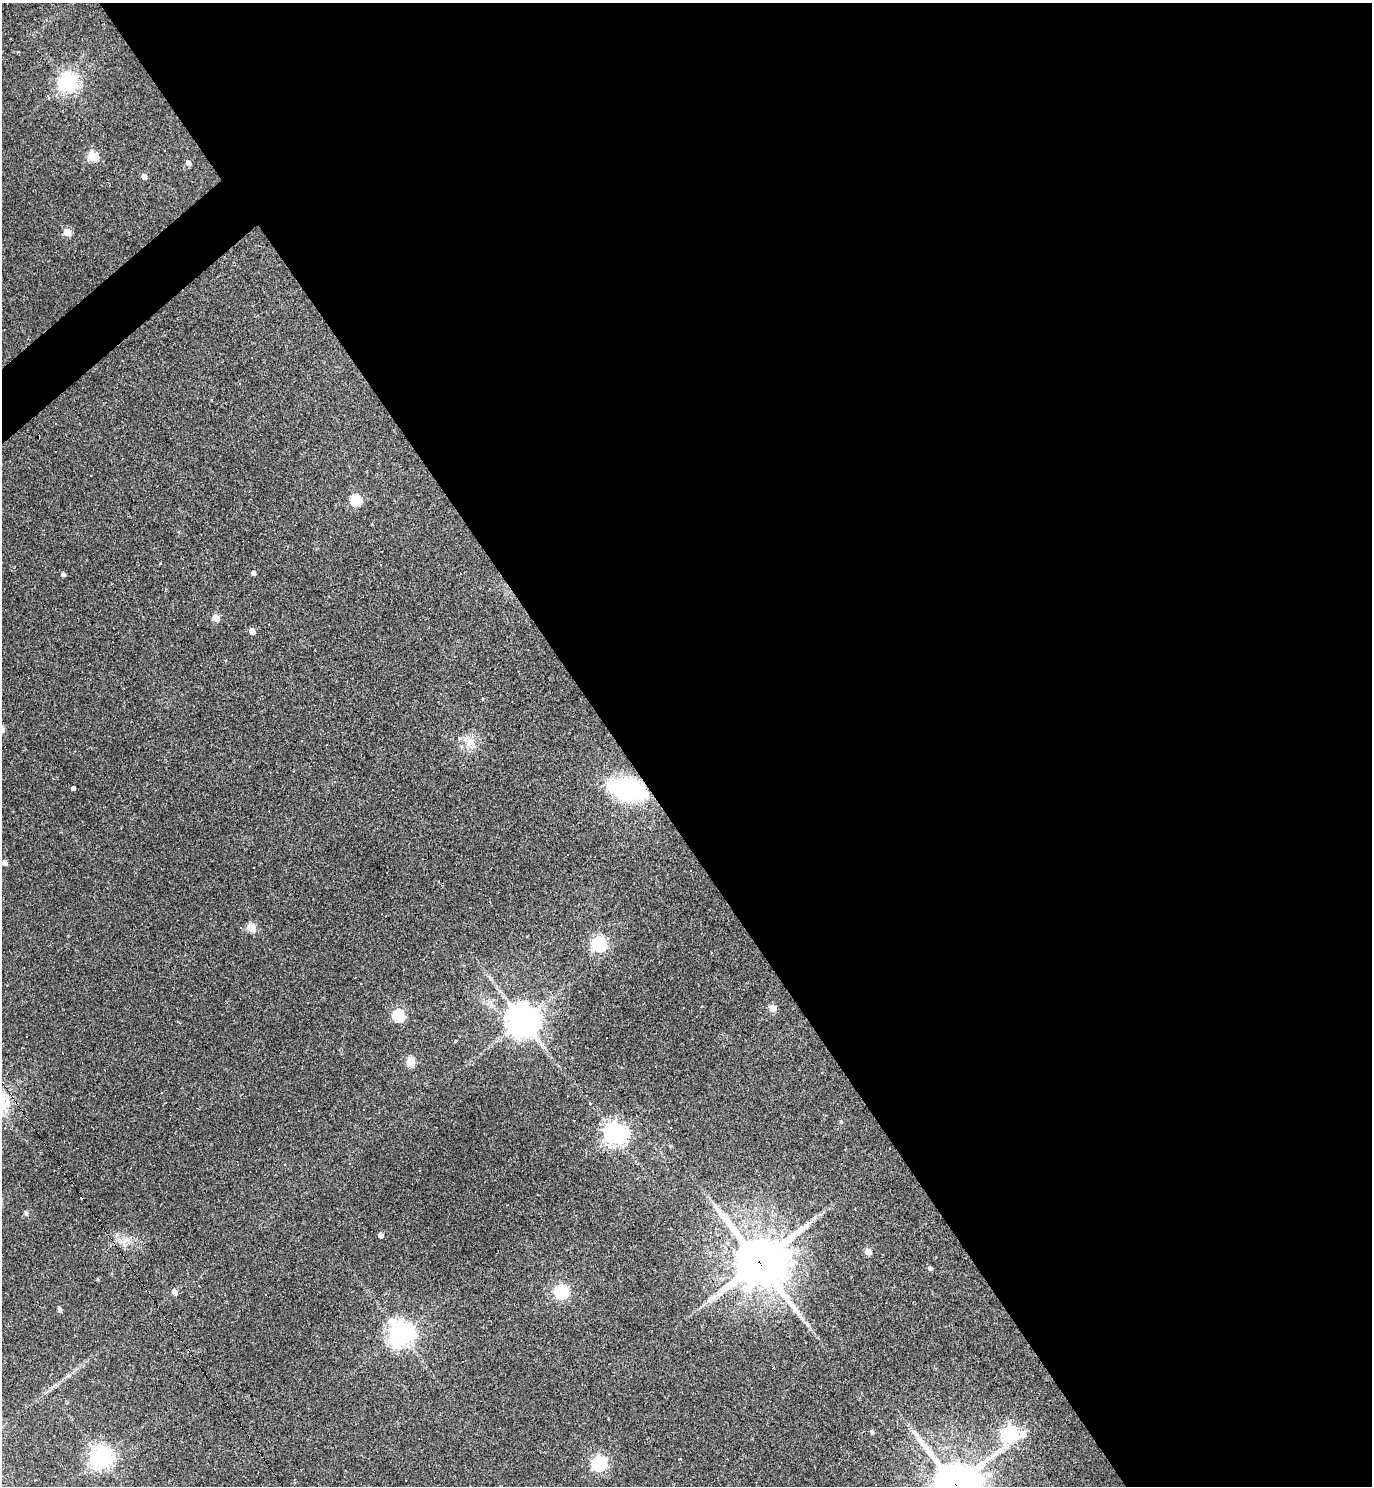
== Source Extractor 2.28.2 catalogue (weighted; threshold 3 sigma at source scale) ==
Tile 8 of 4 x 4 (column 4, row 2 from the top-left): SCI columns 4266-5635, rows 2967-4450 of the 5928 x 5933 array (HDU 1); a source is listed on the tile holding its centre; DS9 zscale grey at full resolution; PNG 1374 x 1488 px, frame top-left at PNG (2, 3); no overlay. Shown black and unused: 56% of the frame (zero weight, under 2 of 3 exposures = <1% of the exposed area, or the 3 px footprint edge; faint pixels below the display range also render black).
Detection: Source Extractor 2.28.2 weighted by HDU 2 'WHT'; one run over the whole footprint, this tile lists its part. Background 0.103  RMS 0.0068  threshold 0.0304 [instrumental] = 3 sigma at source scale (4.5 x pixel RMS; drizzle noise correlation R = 1.50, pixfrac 1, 0.05/0.05 arcsec/px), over >= 5 px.
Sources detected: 77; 1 inside a brighter object's white glare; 26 cosmic-ray / hot-pixel residue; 1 long thin detection or spike segment (spike, bleed or trail) — not listed; the other 49 listed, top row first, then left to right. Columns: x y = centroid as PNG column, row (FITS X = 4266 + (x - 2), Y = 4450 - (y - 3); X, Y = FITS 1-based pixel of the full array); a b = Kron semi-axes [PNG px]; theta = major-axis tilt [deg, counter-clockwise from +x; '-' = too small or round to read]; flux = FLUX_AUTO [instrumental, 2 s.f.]
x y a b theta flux
68 83 7 7 - 350
48 96 4 3 - 1.6
93 156 5 5 - 36
188 163 5 4 - 4
144 177 5 4 - 3.8
67 232 5 5 - 16
239 383 4 3 - 0.48
211 400 3 3 - 0.67
356 500 6 5 - 50
254 573 4 4 - 2.7
63 574 4 4 - 1.9
216 618 5 5 - 15
252 631 5 4 - 6.1
483 699 5 3 - 0.63
470 741 19 12 -27 9
73 788 4 3 - 2.1
627 789 28 17 -12 91
5 863 4 4 - 3.9
251 927 5 5 - 27
599 944 7 6 - 160
773 1008 5 5 - 11
399 1016 6 6 - 67
523 1020 10 10 - 1000
456 1041 4 3 - 0.67
411 1062 5 5 - 31
161 1093 3 2 - 0.5
590 1104 3 2 - 1.3
615 1134 8 7 - 530
285 1165 3 2 - 0.44
538 1194 3 2 - 0.56
26 1213 6 5 - 1.1
814 1218 7 4 71 1.3
711 1232 3 2 - 0.44
381 1235 5 4 - 3.2
125 1241 11 3 50 1.9
868 1252 5 5 - 7.7
759 1262 19 17 -45 3200
930 1268 4 4 - 1.8
174 1291 5 4 - 4.7
562 1292 6 6 - 130
60 1310 5 4 - 2.7
401 1334 9 8 - 580
872 1432 5 4 - 1.6
914 1432 7 4 -19 1.5
1010 1434 9 7 57 220
1023 1434 7 7 - 6.2
101 1457 7 7 - 500
599 1464 6 6 - 170
955 1485 17 14 -49 2500
Overlapping masked pixels (flux is a lower limit): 3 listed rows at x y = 627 789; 759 1262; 955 1485
Isophote crosses this tile's border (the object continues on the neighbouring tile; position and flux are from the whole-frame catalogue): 1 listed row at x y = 955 1485
Unlisted compact peaks at least as high as the median listed source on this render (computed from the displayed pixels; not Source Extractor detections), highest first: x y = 160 563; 97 1279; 18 52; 808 1325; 51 1388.